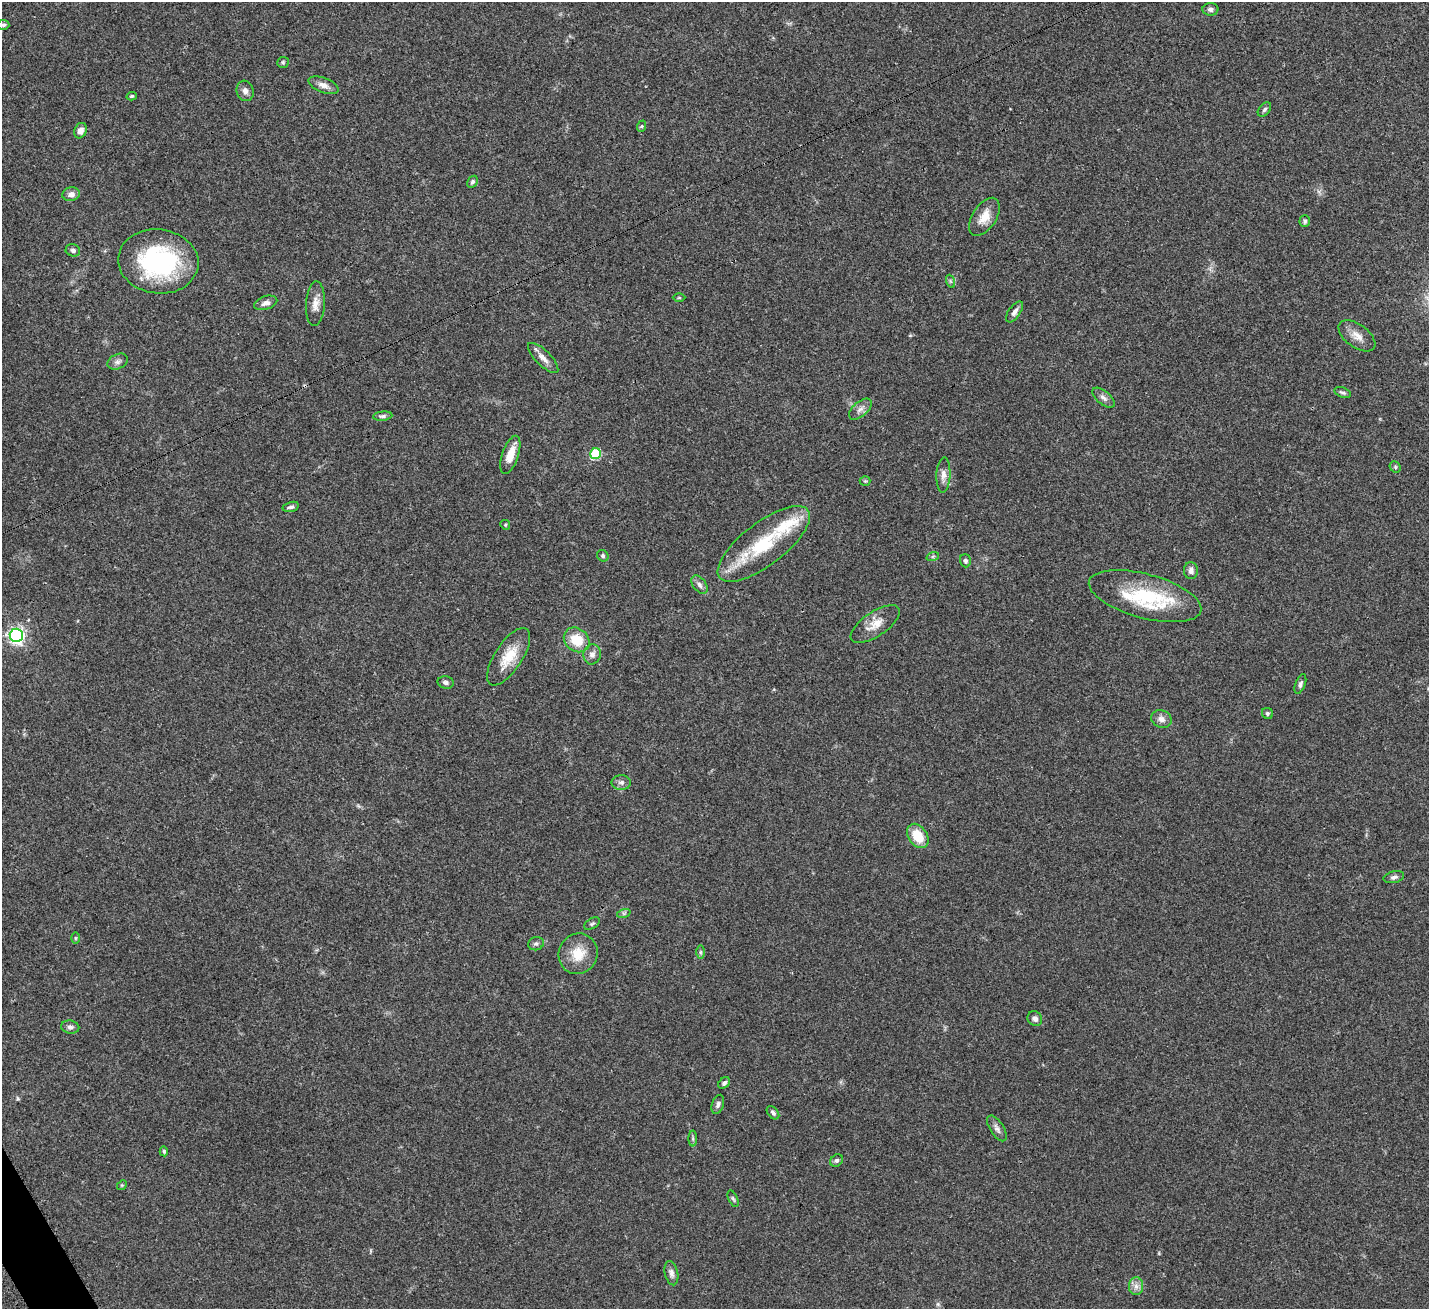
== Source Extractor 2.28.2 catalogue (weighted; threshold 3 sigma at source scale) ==
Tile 7 of 4 x 4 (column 3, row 2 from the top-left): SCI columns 2901-4327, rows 2840-4146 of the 5797 x 5807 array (HDU 1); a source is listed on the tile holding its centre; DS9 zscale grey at full resolution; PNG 1431 x 1311 px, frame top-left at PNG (2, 2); each listed source drawn as its Kron ellipse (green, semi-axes under 4 px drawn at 4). Shown black and unused: <1% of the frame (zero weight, under 3 of 4 exposures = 5% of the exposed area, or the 3 px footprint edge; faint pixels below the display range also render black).
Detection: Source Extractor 2.28.2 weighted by HDU 2 'WHT'; one run over the whole footprint, this tile lists its part. Background 0.0412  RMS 0.0047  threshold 0.0213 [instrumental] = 3 sigma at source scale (4.5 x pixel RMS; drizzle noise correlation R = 1.50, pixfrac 1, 0.05/0.05 arcsec/px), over >= 5 px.
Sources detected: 74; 2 inside a brighter listed object's ellipse — not listed separately; the other 72 listed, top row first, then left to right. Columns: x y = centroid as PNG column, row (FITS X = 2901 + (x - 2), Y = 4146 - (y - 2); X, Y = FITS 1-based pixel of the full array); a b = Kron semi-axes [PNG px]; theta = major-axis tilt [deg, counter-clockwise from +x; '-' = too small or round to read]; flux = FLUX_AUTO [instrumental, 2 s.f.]
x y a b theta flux
1210 9 8 6 3 1.3
3 25 6 5 - 0.93
283 62 6 5 - 0.77
323 85 16 7 -21 2.9
245 91 10 8 -74 2.2
132 96 5 4 - 0.65
1264 109 8 5 51 1.1
642 126 6 4 71 0.67
80 131 8 6 66 2.5
472 182 6 5 - 1.1
71 194 9 6 13 2.5
984 217 21 12 57 6.6
1305 221 6 5 - 1.1
73 250 7 6 - 1.2
158 261 40 32 -7 61
950 281 7 4 -71 0.78
679 298 6 4 -1 0.51
266 303 12 6 18 2.2
315 304 22 9 87 4.4
1014 312 12 5 53 2
1357 336 21 11 -36 4.9
543 358 20 7 -45 3.5
118 362 11 7 24 1.8
1343 392 9 5 -22 1.1
1103 398 13 6 -39 2
860 409 14 7 40 2.4
383 416 10 4 6 1.2
595 454 5 5 - 30
510 455 20 8 71 7.3
1395 467 6 5 - 0.67
943 475 18 7 87 3.2
865 481 5 5 - 0.58
291 507 8 5 15 1.3
505 525 5 4 - 0.57
764 544 56 21 37 33
603 556 6 5 - 0.88
933 556 6 4 19 0.67
965 561 6 5 - 1.1
1191 570 8 7 - 2
699 585 10 6 -52 1.8
1145 596 58 22 -15 37
875 624 28 12 34 6.9
16 635 6 6 - 140
577 640 14 11 -40 11
592 654 10 8 75 2.3
509 657 33 14 57 11
446 682 8 6 -14 1.3
1300 684 10 5 70 1.3
1267 713 6 5 - 0.89
1161 719 10 8 -22 2.6
621 782 10 7 0 1.8
918 836 13 9 -55 11
1394 877 10 5 12 1.4
624 913 7 4 18 0.88
592 924 8 5 30 0.98
75 938 6 4 90 0.5
536 944 8 6 18 1.2
700 952 7 4 90 0.82
578 954 20 19 - 10
1035 1019 8 7 - 2
70 1027 9 6 -10 1.6
724 1083 7 5 43 1.2
718 1104 10 6 71 1.5
773 1113 7 5 -48 1.1
997 1128 14 7 -57 2.2
693 1138 8 4 90 0.93
164 1151 5 4 - 0.7
837 1160 7 5 39 1.1
122 1185 5 4 - 0.54
733 1199 9 4 -65 0.85
671 1273 12 6 -77 2
1136 1286 9 7 -89 2.3